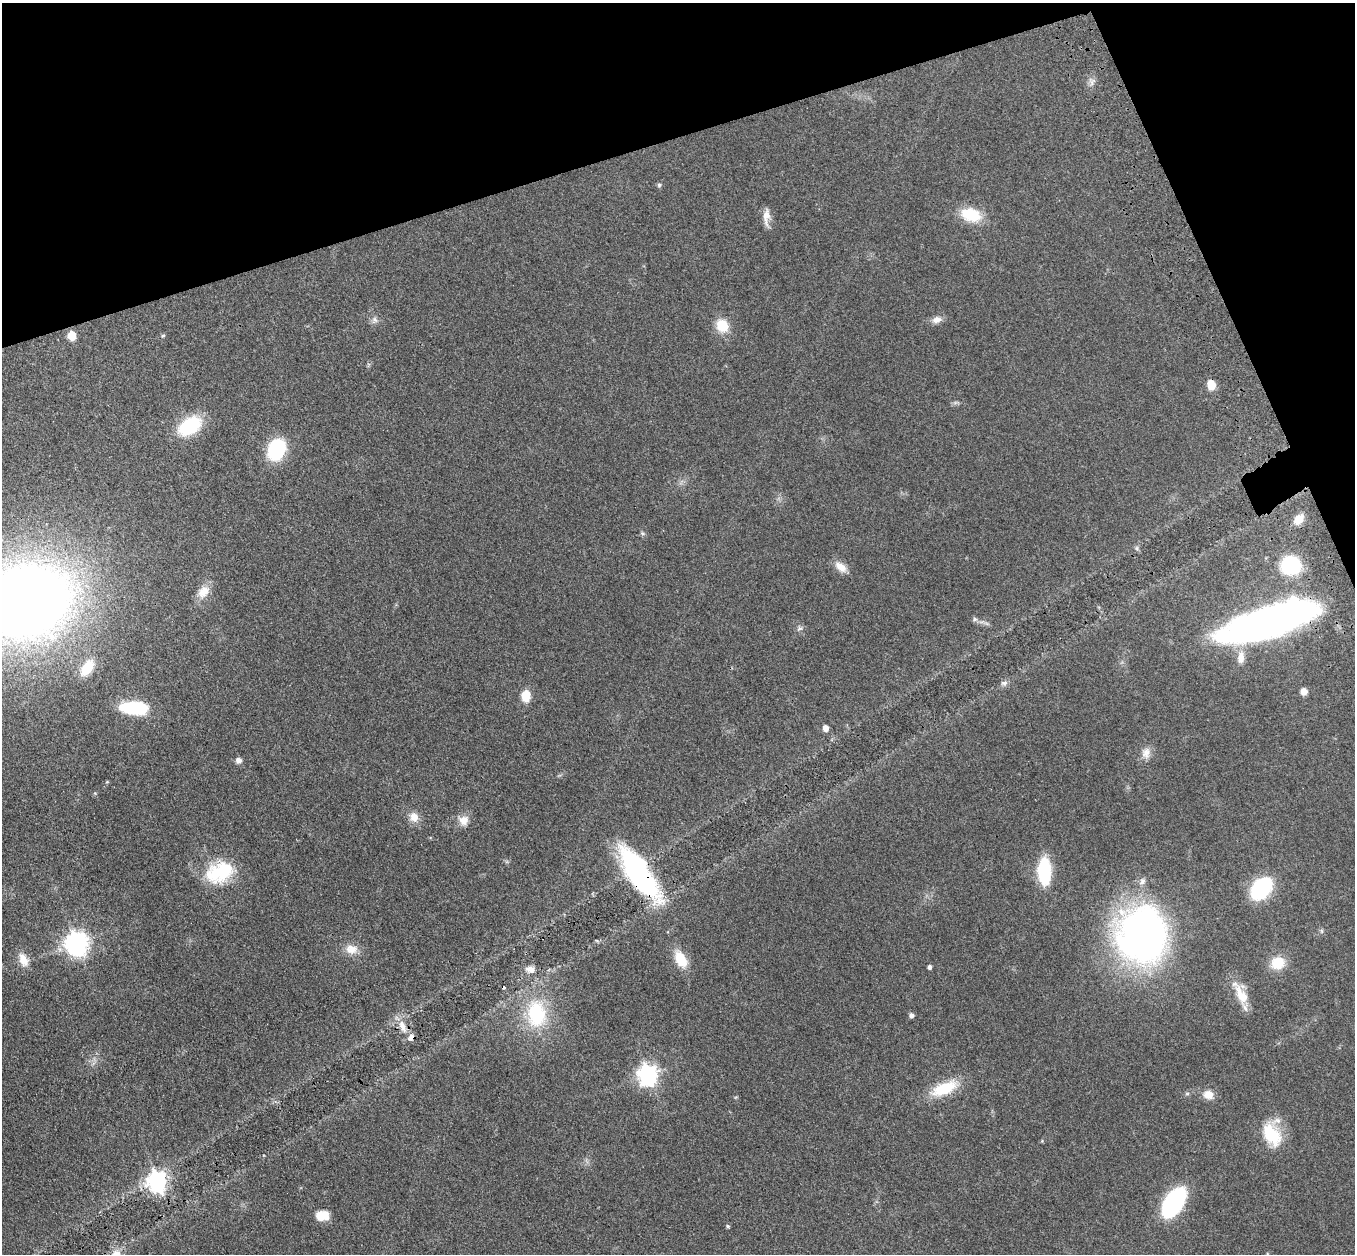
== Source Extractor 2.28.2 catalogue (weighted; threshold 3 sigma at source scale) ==
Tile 3 of 4 x 4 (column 3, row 1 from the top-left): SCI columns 2819-4171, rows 3953-5204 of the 5635 x 5524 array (HDU 1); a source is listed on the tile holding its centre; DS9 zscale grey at full resolution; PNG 1357 x 1256 px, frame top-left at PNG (2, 3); no overlay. Shown black and unused: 16% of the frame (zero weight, under 3 of 4 exposures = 6% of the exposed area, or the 3 px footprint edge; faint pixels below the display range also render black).
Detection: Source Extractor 2.28.2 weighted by HDU 2 'WHT'; one run over the whole footprint, this tile lists its part. Background 0.113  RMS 0.007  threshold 0.0313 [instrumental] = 3 sigma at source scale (4.5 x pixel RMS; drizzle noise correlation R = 1.50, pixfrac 1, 0.05/0.05 arcsec/px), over >= 5 px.
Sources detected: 64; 1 inside a brighter object's white glare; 1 cosmic-ray / hot-pixel residue — not listed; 3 inside a brighter listed object's ellipse — not listed separately; the other 59 listed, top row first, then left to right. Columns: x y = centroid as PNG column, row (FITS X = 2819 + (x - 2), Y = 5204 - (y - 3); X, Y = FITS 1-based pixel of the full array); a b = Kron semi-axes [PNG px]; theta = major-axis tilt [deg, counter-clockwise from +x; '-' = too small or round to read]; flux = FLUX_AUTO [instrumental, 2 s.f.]
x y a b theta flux
1092 82 11 5 67 2.6
659 185 5 5 - 1.3
971 215 24 15 -17 22
766 216 22 7 89 5.9
374 320 10 8 76 2.8
937 320 13 9 14 4.3
722 326 14 12 -65 16
72 335 6 5 - 26
163 336 6 4 3 0.77
1211 385 8 7 - 12
190 426 26 16 33 38
276 449 16 12 66 60
1298 519 11 8 48 9.2
642 533 6 5 - 1.1
1137 548 7 4 -89 1.2
1291 565 20 18 -13 41
841 567 18 9 -41 6.7
203 592 18 13 50 8.6
26 601 69 53 16 970
975 619 6 5 - 1.5
1270 621 84 24 17 360
799 628 9 6 23 1.9
1241 657 20 10 84 7.3
87 668 18 10 54 18
1004 683 10 7 8 2.3
1304 691 7 7 - 4.3
526 696 11 8 -87 12
134 708 22 10 -4 58
825 728 5 4 - 6.5
1146 753 15 12 78 5.8
238 760 8 8 - 2.8
414 817 14 12 -65 6.3
464 820 12 12 - 7.2
1044 871 20 10 -88 56
219 872 37 25 22 38
638 873 61 22 -56 120
1261 888 17 12 48 77
1322 931 6 4 -89 1.1
1143 935 57 50 89 300
77 943 8 8 - 570
351 949 17 13 -3 8.4
681 959 19 11 -62 16
24 960 17 11 -64 8.4
1278 963 15 13 26 16
929 967 4 4 - 2.2
530 969 12 8 -13 4.8
1241 995 32 13 -64 14
536 1014 39 26 -84 51
911 1015 5 5 - 2.6
402 1026 21 8 -67 8.3
648 1075 8 7 - 370
944 1089 30 13 23 28
1187 1094 6 4 1 1.1
1208 1094 12 10 -13 7.2
1272 1134 31 18 -60 28
157 1182 8 7 - 360
1173 1202 24 13 57 110
322 1216 15 10 3 10
728 1226 5 4 - 1
Overlapping masked pixels (flux is a lower limit): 2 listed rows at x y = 1270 621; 638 873
Isophote crosses this tile's border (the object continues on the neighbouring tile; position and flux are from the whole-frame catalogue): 1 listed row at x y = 26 601